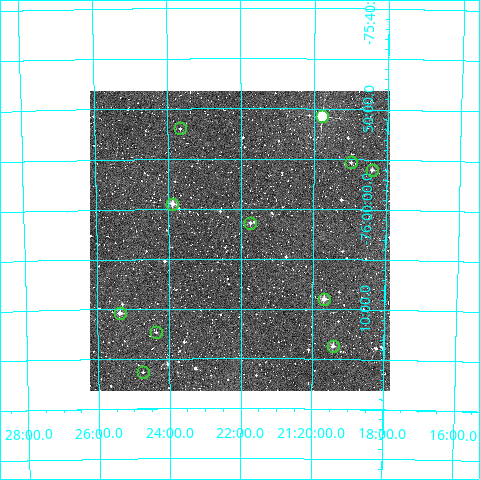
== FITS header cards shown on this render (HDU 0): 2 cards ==
NAXIS1  =                  300
NAXIS2  =                  300

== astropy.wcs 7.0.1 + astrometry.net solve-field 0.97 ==
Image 300 x 300 px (HDU 0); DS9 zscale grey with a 90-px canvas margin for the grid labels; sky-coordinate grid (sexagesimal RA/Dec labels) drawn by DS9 from the SOLVED WCS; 11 Tycho-2 reference stars matched to detected sources circled (green)
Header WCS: RA---TAN/DEC--TAN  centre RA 21:22:02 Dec -76:03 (320.51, -76.05 deg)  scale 6 arcsec/px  FOV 30.0' x 30.0'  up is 0 deg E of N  parity normal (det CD < 0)
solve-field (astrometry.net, Tycho-2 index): VERIFIED the header's WCS against the Tycho-2 star catalogue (verified at 2 index scales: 7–11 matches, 0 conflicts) and refined it, rather than solving blind
Solved WCS: RA---TAN-SIP/DEC--TAN-SIP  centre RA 21:22:02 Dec -76:03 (320.51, -76.05 deg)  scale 6 arcsec/px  FOV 30.0' x 30.0'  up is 0 deg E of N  parity normal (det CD < 0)
The solver's refit moves the header's centre by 1.5 arcsec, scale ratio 0.9995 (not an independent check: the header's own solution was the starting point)
Tycho-2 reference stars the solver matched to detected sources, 11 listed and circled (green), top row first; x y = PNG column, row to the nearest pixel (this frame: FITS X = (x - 90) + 1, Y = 300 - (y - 91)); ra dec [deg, ICRS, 3 dp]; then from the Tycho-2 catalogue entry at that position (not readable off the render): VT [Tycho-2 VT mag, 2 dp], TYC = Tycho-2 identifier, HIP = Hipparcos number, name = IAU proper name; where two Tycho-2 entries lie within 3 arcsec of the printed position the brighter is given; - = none
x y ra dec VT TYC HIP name
322 116 319.945 -75.846 8.30 9461-151-1 105313 -
180 128 320.914 -75.866 12.29 9474-888-1 - -
351 162 319.745 -75.922 12.20 9461-13-1 - -
372 170 319.602 -75.934 11.52 9461-41-1 - -
172 204 320.972 -75.991 10.12 9474-1340-1 - -
250 223 320.434 -76.023 12.19 9474-282-1 - -
324 299 319.922 -76.150 10.52 9461-289-1 - -
120 313 321.345 -76.173 10.45 9474-1348-1 - -
156 332 321.093 -76.205 12.67 9474-1122-1 - -
333 346 319.857 -76.228 11.11 9461-295-1 - -
143 372 321.186 -76.272 13.99 9474-1206-1 - -